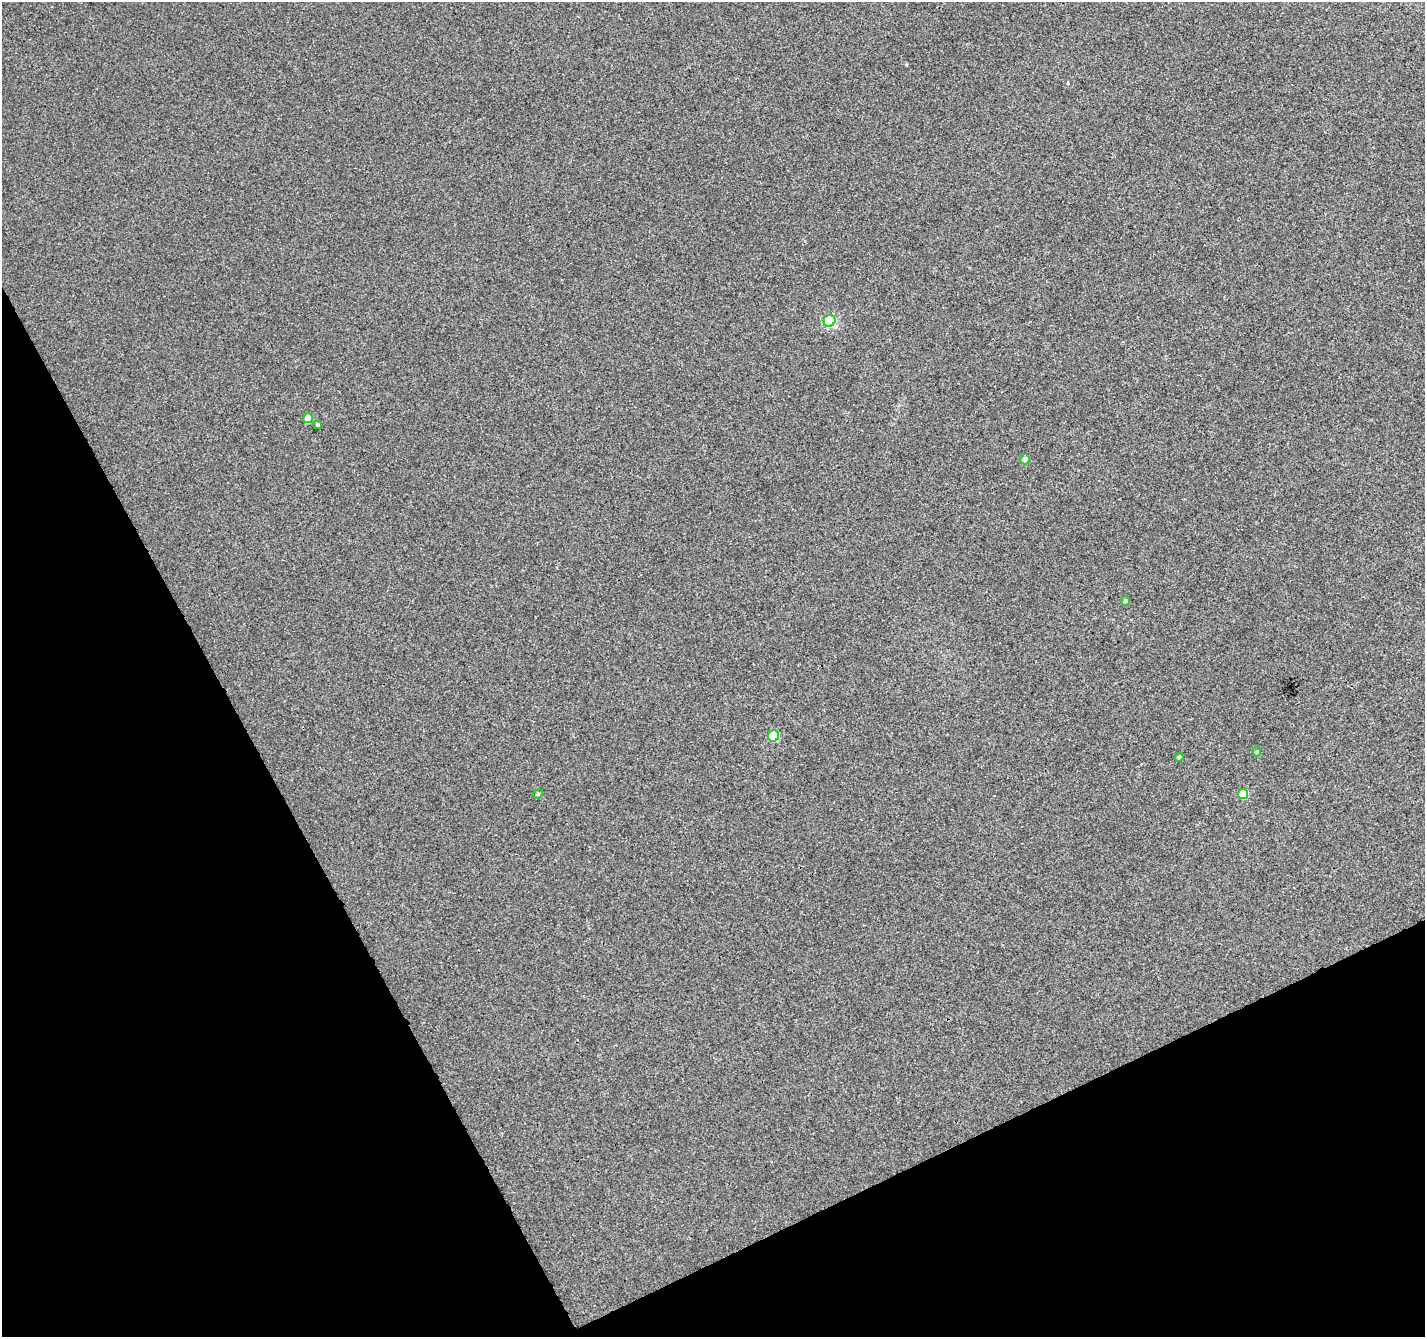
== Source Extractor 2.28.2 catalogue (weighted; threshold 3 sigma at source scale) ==
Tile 14 of 4 x 4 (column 2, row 4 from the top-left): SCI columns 1476-2898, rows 125-1459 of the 5798 x 5650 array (HDU 1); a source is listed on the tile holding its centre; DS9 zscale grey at full resolution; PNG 1427 x 1339 px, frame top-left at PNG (2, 2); each listed source drawn as its Kron ellipse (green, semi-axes under 4 px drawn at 4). Shown black and unused: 25% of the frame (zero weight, under 3 of 4 exposures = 5% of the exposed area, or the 3 px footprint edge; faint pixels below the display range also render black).
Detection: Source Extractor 2.28.2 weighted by HDU 2 'WHT'; one run over the whole footprint, this tile lists its part. Background 0.00115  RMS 0.0026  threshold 0.0116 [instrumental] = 3 sigma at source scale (4.5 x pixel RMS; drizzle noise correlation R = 1.50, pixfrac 1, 0.0396/0.0396 arcsec/px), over >= 5 px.
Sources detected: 10; all 10 listed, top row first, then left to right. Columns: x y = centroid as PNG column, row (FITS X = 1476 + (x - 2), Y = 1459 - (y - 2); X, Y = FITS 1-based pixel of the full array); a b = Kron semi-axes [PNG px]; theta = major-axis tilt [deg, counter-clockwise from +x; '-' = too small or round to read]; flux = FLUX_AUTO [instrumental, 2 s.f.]
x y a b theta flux
829 321 6 5 - 27
308 418 5 5 - 5
318 425 4 3 - 0.41
1025 459 5 5 - 1.7
1125 601 5 4 - 0.63
773 736 6 5 - 13
1257 752 5 4 - 0.31
1179 757 5 4 - 0.43
538 794 5 4 - 0.41
1243 794 5 5 - 6.7